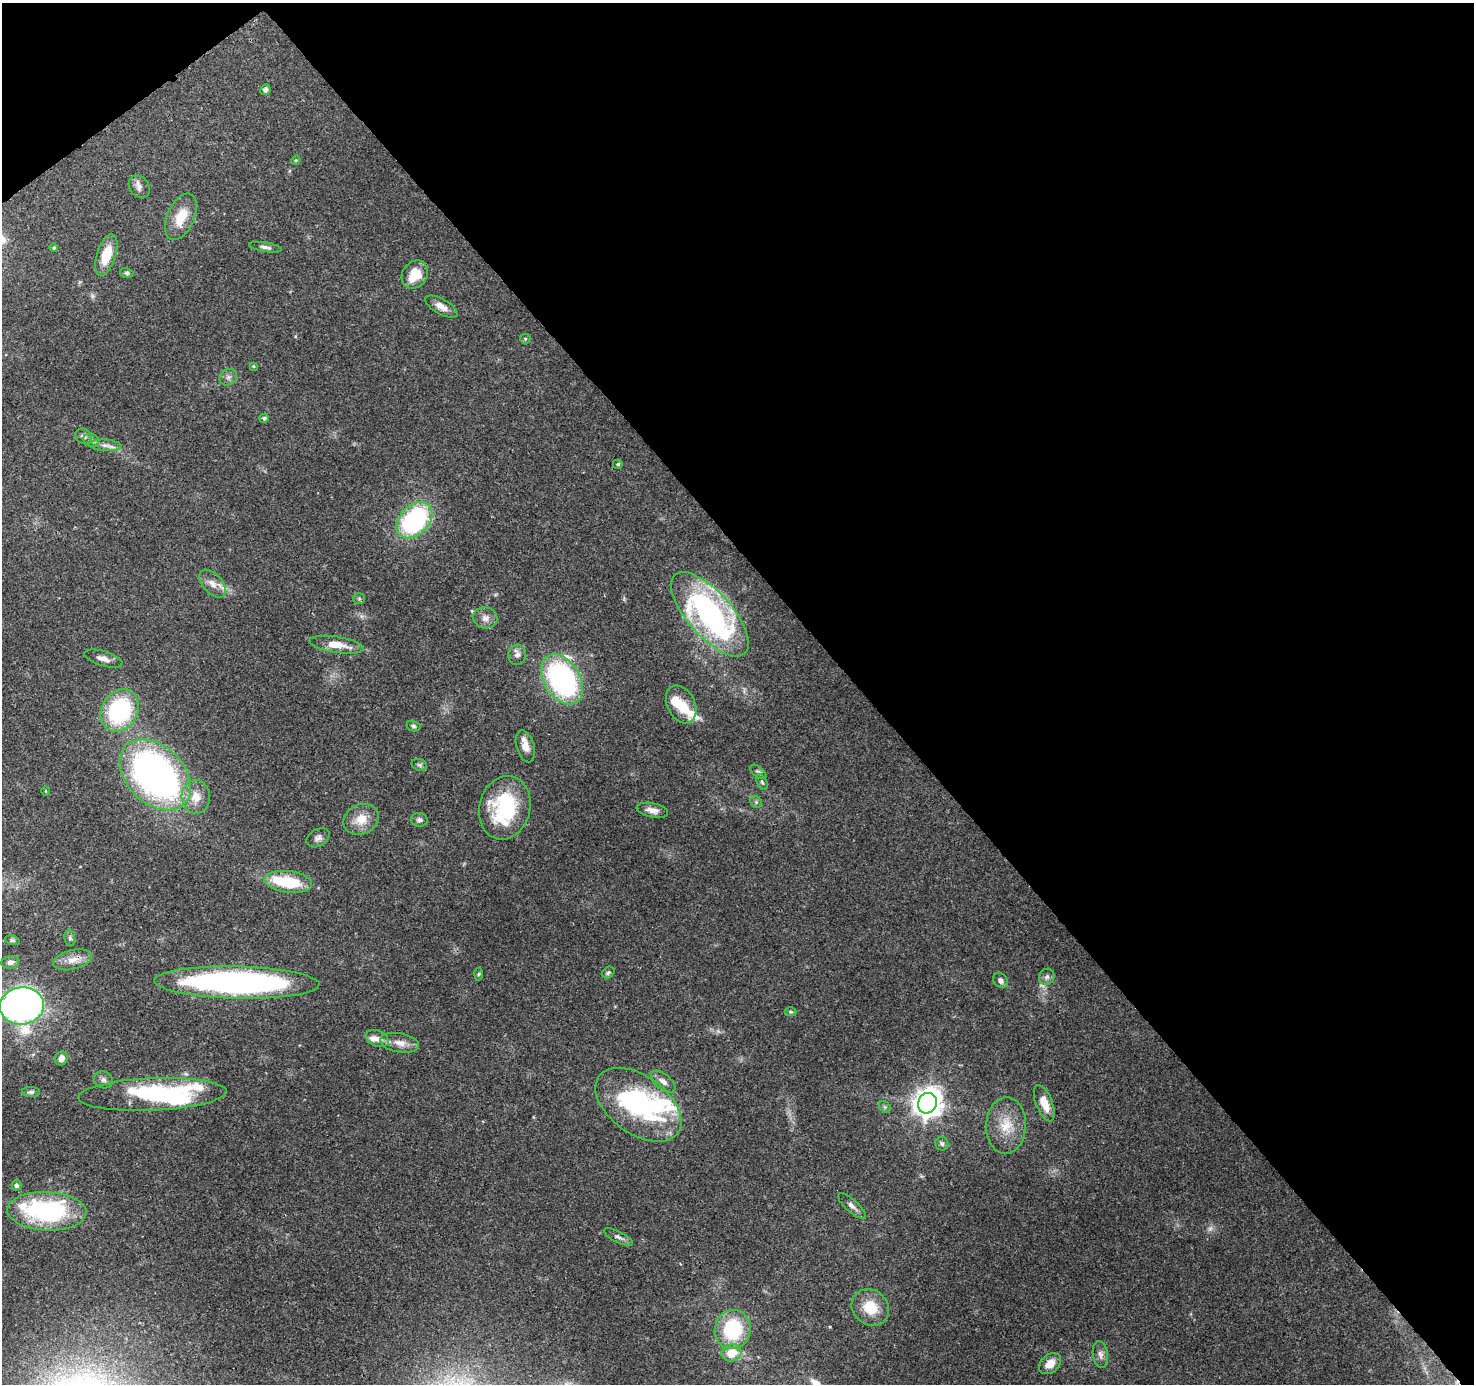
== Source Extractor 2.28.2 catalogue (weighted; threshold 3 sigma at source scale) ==
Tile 3 of 4 x 4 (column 3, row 1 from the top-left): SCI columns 3040-4511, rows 4357-5738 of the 6086 x 6012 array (HDU 1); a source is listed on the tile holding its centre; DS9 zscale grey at full resolution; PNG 1476 x 1386 px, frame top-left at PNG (2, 3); each listed source drawn as its Kron ellipse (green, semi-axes under 4 px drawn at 4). Shown black and unused: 43% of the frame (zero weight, under 3 of 4 exposures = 7% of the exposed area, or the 3 px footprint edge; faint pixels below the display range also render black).
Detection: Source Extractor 2.28.2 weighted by HDU 2 'WHT'; one run over the whole footprint, this tile lists its part. Background 0.0909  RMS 0.0035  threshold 0.0157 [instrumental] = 3 sigma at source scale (4.5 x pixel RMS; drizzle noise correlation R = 1.50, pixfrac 1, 0.0396/0.0396 arcsec/px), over >= 5 px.
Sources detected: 88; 3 too faint to see at this stretch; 4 inside a brighter object's white glare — neither listed nor drawn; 4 inside a brighter listed object's ellipse — not listed separately; the other 77 listed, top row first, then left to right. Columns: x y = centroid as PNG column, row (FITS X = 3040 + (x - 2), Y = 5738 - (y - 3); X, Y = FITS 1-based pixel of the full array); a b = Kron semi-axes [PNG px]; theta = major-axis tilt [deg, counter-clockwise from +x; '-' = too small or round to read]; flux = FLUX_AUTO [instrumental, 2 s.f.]
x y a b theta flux
265 90 5 5 - 1.3
296 160 5 4 - 0.33
139 187 12 9 -57 2
181 217 24 13 66 8.6
265 247 16 4 -9 1.3
54 248 4 4 - 0.62
106 255 21 9 72 8.2
127 273 6 5 - 0.66
415 275 15 12 55 8
441 306 18 7 -30 3.2
525 339 5 5 - 0.47
253 366 4 4 - 0.36
228 377 9 7 34 1.3
264 418 5 4 - 0.7
83 436 9 7 -28 1.5
91 440 8 6 -26 1.1
105 445 16 5 -3 2
618 464 5 5 - 0.6
414 520 21 14 45 53
213 584 17 9 -47 3.3
359 599 6 5 - 0.58
710 614 52 22 -48 96
485 618 12 10 -7 2.4
336 645 27 8 -9 6
517 655 10 9 - 1.9
103 659 20 7 -17 2.5
562 679 27 18 -58 74
681 705 20 14 -63 7
120 711 22 18 59 40
413 726 7 5 -17 0.68
525 746 16 8 -73 3.3
419 765 8 6 -20 0.83
758 772 9 5 -39 0.8
155 775 41 28 -44 160
762 782 8 5 -68 0.67
46 791 4 3 - 0.31
196 797 17 14 -85 5.6
756 802 6 5 - 0.68
505 808 32 25 76 32
652 810 16 7 -11 2.5
361 819 18 15 26 6.3
419 820 8 7 - 1.2
318 838 12 8 30 1.6
288 882 24 10 -6 15
70 938 8 5 -81 0.77
12 940 7 4 -18 0.55
73 960 20 9 14 4.1
10 962 9 6 10 1.2
608 972 7 5 38 0.68
479 974 6 4 87 0.43
1047 977 8 7 - 1.3
1000 981 8 6 -52 1.4
237 982 82 16 -1 130
22 1006 22 18 8 240
791 1012 6 4 0 0.47
377 1039 12 8 -23 2.4
400 1043 20 9 -10 3.7
61 1058 7 6 - 2.1
103 1080 9 8 - 1.5
663 1082 14 7 -39 2.2
31 1092 9 5 1 0.9
152 1094 74 16 3 54
927 1103 10 9 - 410
1044 1103 19 8 -68 5.7
638 1105 49 29 -36 61
885 1107 6 5 - 0.54
1006 1125 28 20 87 10
942 1144 7 6 - 0.91
16 1185 5 5 - 1
852 1206 17 6 -41 1.9
47 1211 40 19 -3 52
618 1237 16 5 -26 1.3
870 1307 20 17 -39 8.9
733 1330 20 18 77 25
731 1353 10 8 16 6.1
1100 1354 13 7 -81 1.7
1050 1364 12 9 41 4.2
Isophote crosses this tile's border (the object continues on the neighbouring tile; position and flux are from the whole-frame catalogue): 1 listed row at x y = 22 1006